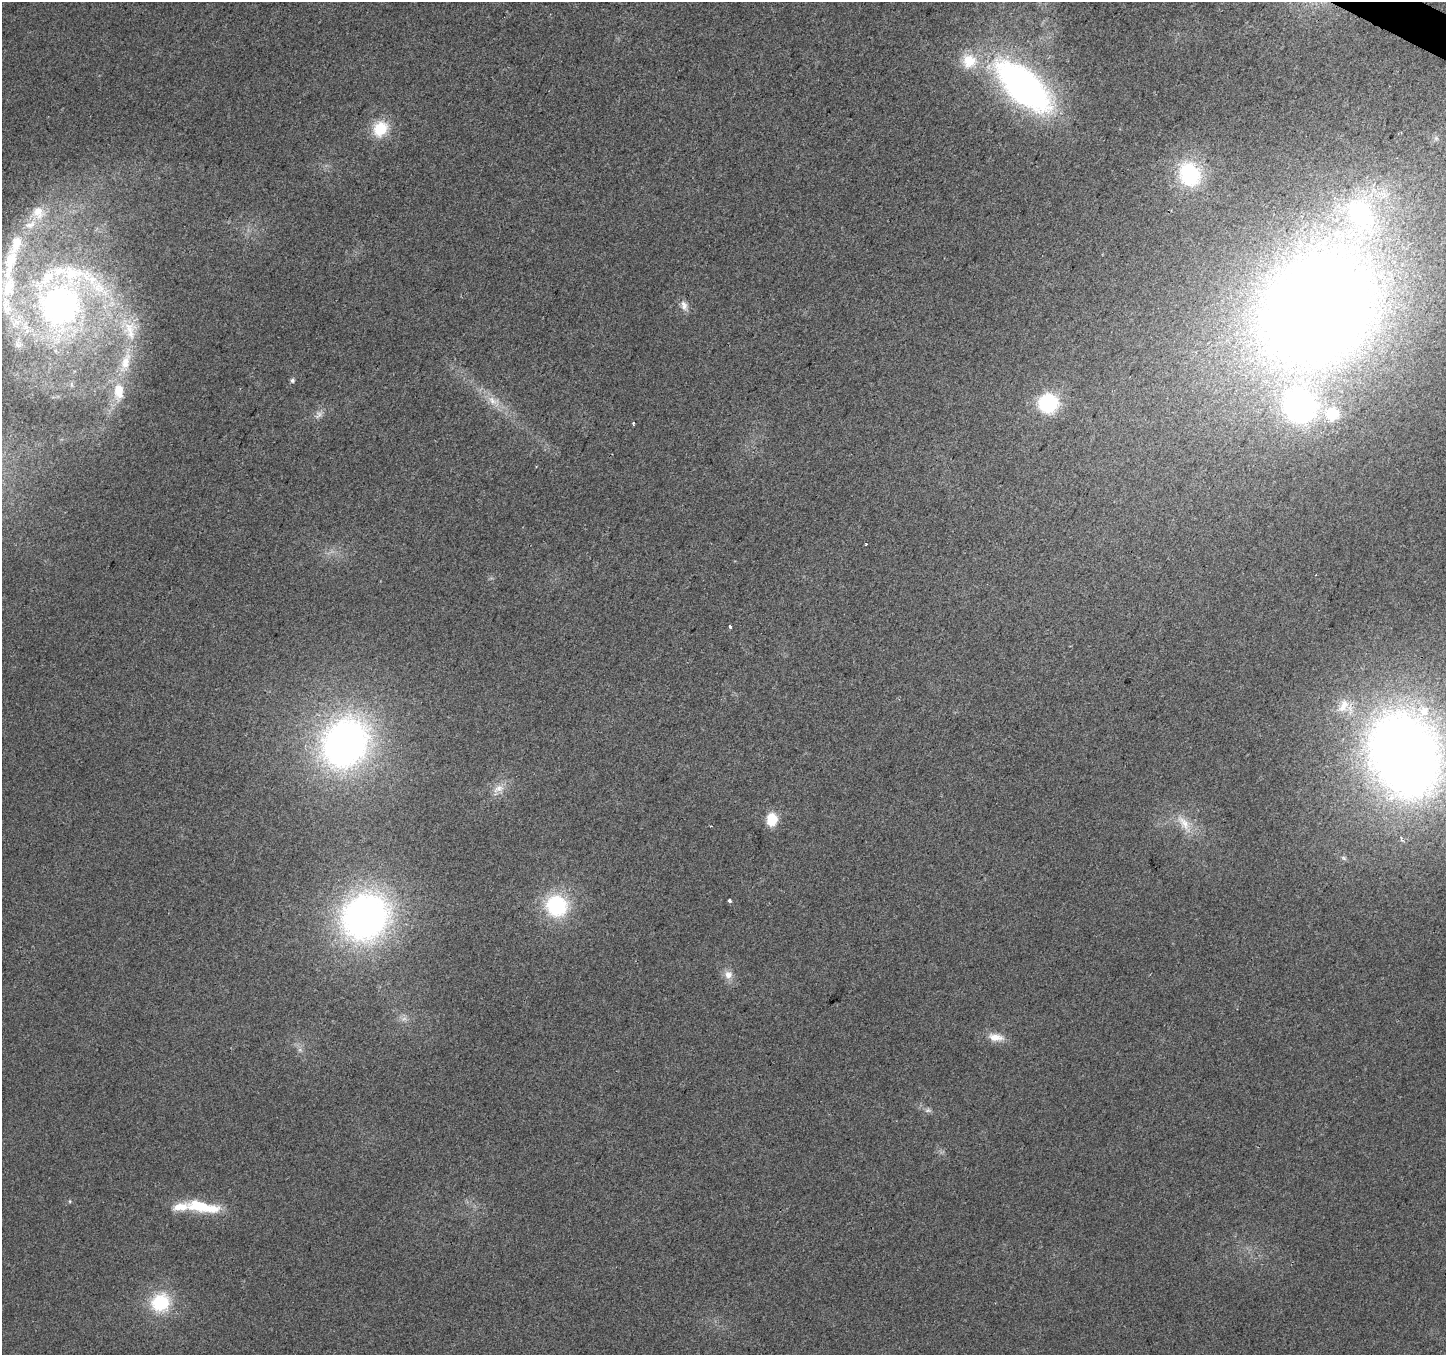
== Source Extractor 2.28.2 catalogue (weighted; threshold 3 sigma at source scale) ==
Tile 10 of 4 x 4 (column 2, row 3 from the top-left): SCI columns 1450-2893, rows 1618-2970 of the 5781 x 5874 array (HDU 1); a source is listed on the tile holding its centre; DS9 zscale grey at full resolution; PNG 1448 x 1357 px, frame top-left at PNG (2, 2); no overlay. Shown black and unused: <1% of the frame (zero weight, under 2 of 3 exposures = <1% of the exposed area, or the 3 px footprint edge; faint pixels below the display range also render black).
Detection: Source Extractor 2.28.2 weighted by HDU 2 'WHT'; one run over the whole footprint, this tile lists its part. Background 0.0221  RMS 0.0079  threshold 0.0355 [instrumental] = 3 sigma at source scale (4.5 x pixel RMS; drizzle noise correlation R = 1.50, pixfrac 1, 0.0396/0.0396 arcsec/px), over >= 5 px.
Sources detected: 52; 1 too faint to see at this stretch — not listed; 15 inside a brighter listed object's ellipse — not listed separately; the other 36 listed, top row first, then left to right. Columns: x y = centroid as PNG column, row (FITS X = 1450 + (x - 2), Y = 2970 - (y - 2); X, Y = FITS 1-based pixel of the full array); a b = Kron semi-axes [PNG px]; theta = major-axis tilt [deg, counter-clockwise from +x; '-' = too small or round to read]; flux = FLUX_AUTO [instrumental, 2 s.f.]
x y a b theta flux
969 61 21 20 - 24
1023 86 53 25 -43 360
380 129 18 15 54 26
1436 138 6 6 - 2
1190 174 21 18 -64 81
38 212 21 18 -45 19
60 305 84 79 39 380
684 306 14 8 -68 5.1
1318 310 125 98 47 1400
126 362 27 12 72 17
292 380 6 5 - 2.1
119 391 24 15 -87 20
493 401 19 11 -27 11
1048 403 17 16 - 61
319 415 11 8 61 4
633 424 4 2 - 1.2
866 544 3 2 - 0.73
730 626 4 3 - 1.4
1343 706 23 13 66 14
345 743 49 40 59 360
1405 755 71 55 -68 1000
498 788 16 10 25 7.8
772 819 13 10 83 18
1184 823 28 11 -54 14
711 826 3 2 - 0.76
1401 839 8 4 -77 1.8
730 901 4 3 - 2.5
556 906 20 18 -48 71
365 917 46 41 45 330
728 975 12 12 - 6.6
995 1037 22 10 -9 10
300 1050 7 4 -18 1.7
928 1110 8 6 1 2.3
70 1201 5 3 - 0.79
199 1205 31 14 -13 31
160 1303 22 20 40 42
Isophote crosses this tile's border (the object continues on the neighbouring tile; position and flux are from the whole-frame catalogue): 1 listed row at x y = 1318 310